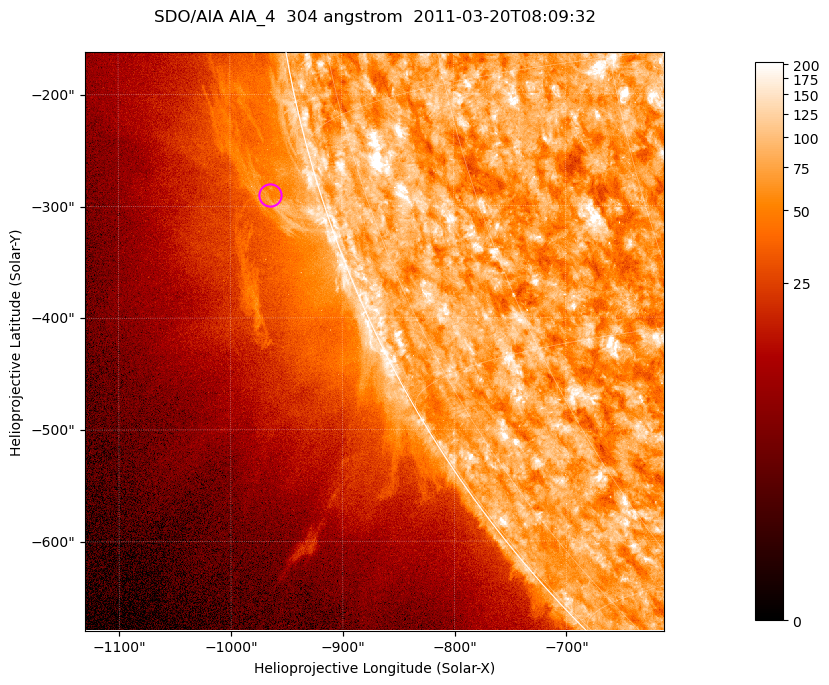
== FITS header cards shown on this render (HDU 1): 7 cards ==
TELESCOP= 'SDO/AIA '           / For AIA: SDO/AIA
INSTRUME= 'AIA_4   '           / For AIA: AIA_ATA1, AIA_ATA2, AIA_ATA3 or AIA_AT
WAVELNTH=                  304 / [angstrom] Wavelength
WAVEUNIT= 'angstrom'           / Wavelength unit: angstrom
DATE-OBS= '2011-03-20T08:09:32.123' / [ISO] Date when observation started; ISO 8
CTYPE1  = 'HPLN-TAN'           / CTYPE1; Typically HPLN
CTYPE2  = 'HPLT-TAN'           / CTYPE2; Typically HPLT

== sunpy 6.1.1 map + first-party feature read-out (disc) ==
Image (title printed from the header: SDO/AIA AIA_4  304 angstrom  2011-03-20T08:09:32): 863 x 863 px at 0.6 arcsec/px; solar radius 964 arcsec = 1605 px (partial field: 4.2% of the solar disc is inside the frame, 46% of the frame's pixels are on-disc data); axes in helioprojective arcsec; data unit not stated in the header (colour bar unlabelled)
Orientation: roll -0.132 deg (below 1 deg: not rotated)
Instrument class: DISC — disc imager (sunpy class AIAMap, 304 A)
Bright regions (active regions / flare kernels): reference = the on-disc median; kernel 7 px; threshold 5 sigma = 122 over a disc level ~75.1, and >= 1.15x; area >= 744 px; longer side >= 10 px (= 6 arcsec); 0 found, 0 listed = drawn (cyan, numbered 1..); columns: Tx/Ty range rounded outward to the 2 arcsec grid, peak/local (2 s.f.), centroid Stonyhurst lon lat
Off-limb structures (1.02-1.3 R_sun): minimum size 372 px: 3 found; the strongest spans PA ~100..110 deg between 1.02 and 1.08 R_sun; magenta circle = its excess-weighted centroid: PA ~105 deg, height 1.05 R_sun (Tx ~-964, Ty ~-290 arcsec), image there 1.6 x the reference